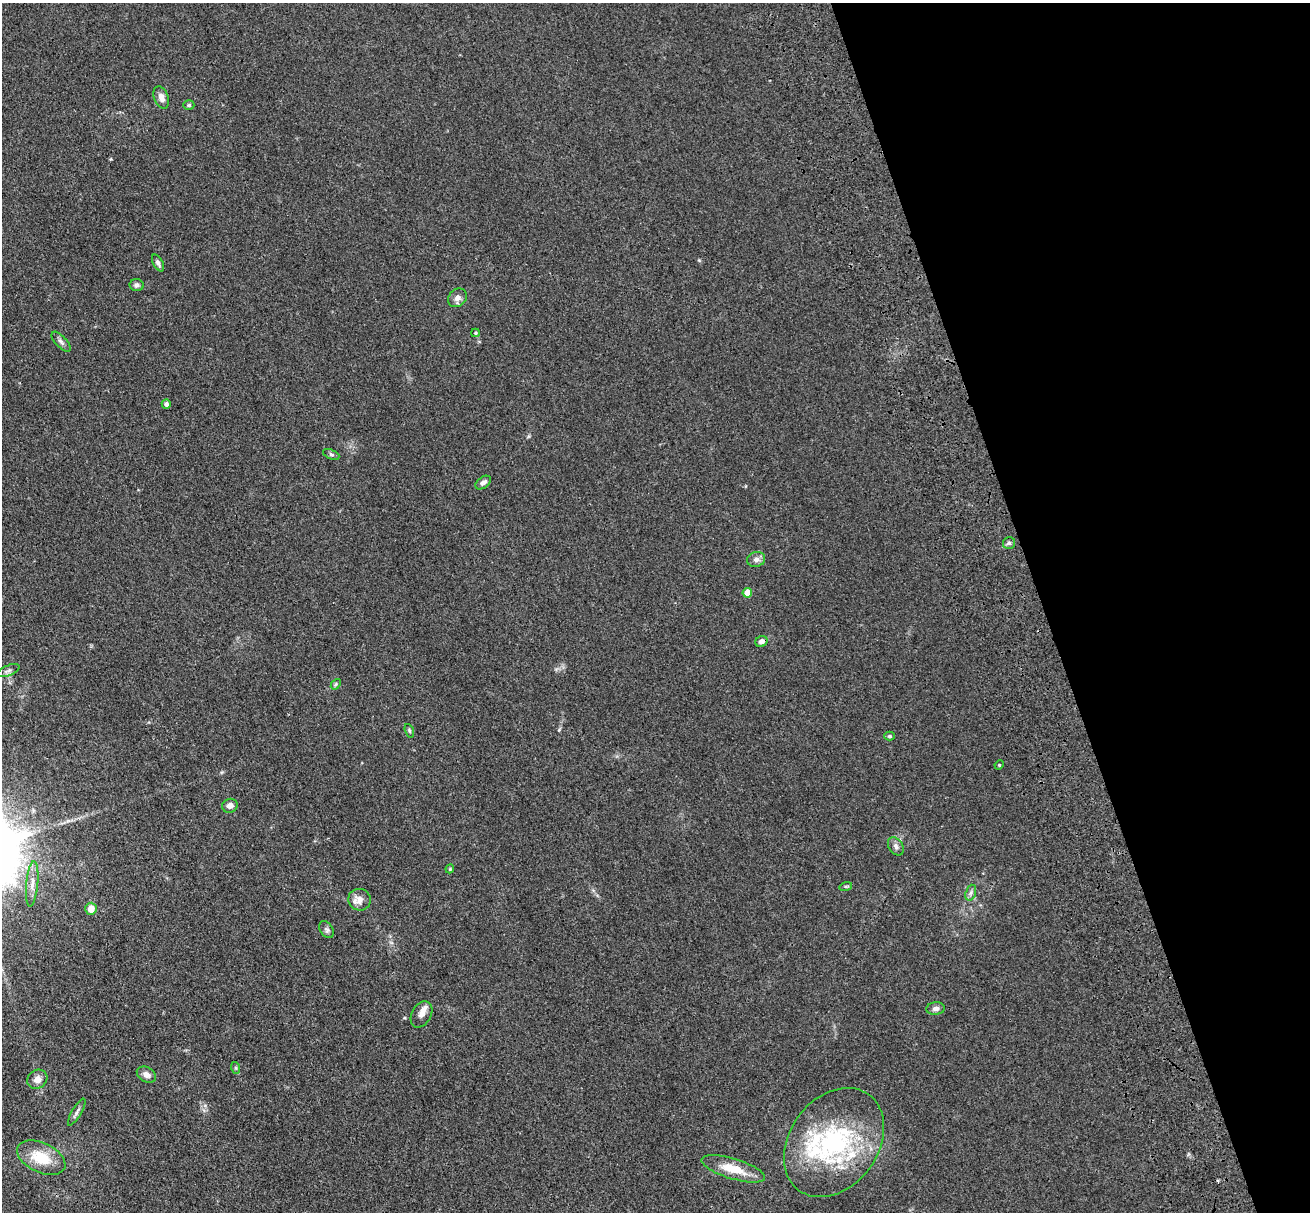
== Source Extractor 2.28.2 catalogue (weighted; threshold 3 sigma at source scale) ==
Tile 12 of 4 x 4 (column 4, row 3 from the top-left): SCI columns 4101-5408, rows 1647-2856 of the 5581 x 5561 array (HDU 1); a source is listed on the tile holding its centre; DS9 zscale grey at full resolution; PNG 1312 x 1214 px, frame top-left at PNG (2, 3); each listed source drawn as its Kron ellipse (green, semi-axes under 4 px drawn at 4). Shown black and unused: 20% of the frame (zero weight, under 3 of 4 exposures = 11% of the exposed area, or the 3 px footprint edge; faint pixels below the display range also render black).
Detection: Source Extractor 2.28.2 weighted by HDU 2 'WHT'; one run over the whole footprint, this tile lists its part. Background 0.0493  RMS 0.0055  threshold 0.025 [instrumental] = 3 sigma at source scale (4.5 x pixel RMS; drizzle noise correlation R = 1.50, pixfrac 1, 0.05/0.05 arcsec/px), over >= 5 px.
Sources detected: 43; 1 cosmic-ray / hot-pixel residue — neither listed nor drawn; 5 inside a brighter listed object's ellipse — not listed separately; the other 37 listed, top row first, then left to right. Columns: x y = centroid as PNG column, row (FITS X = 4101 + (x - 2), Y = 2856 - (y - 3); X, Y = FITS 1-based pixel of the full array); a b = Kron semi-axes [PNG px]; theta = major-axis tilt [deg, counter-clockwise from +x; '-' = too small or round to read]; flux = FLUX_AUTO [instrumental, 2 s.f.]
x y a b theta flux
161 97 11 7 -70 2.9
189 105 5 4 - 0.88
158 263 9 5 -62 1.6
137 285 7 6 - 1.4
457 298 10 8 41 2.6
475 333 4 4 - 0.61
61 342 12 5 -47 1.7
166 404 5 4 - 1.5
331 454 8 4 -23 0.96
483 483 9 5 36 2
1009 543 6 6 - 1.1
756 559 9 7 18 2.3
747 593 5 4 - 9.2
761 641 6 5 - 2.4
8 671 12 5 22 1.7
336 684 6 4 49 0.72
409 731 7 4 -71 0.78
890 736 5 4 - 0.86
999 765 5 4 - 0.51
230 806 8 7 - 2.9
896 846 10 7 -55 1.9
450 869 4 4 - 0.49
32 884 22 6 85 4.1
846 886 6 4 17 0.69
971 893 8 5 71 1.4
360 900 11 11 - 4.4
91 909 6 5 - 5.2
326 930 9 6 -56 1.5
936 1009 9 6 6 2
421 1014 14 9 60 3.7
236 1068 6 4 -72 0.78
146 1075 10 7 -29 2.9
37 1079 10 9 - 3.8
77 1112 15 4 59 1.8
834 1143 59 44 54 75
41 1158 26 14 -25 17
733 1169 33 10 -17 13